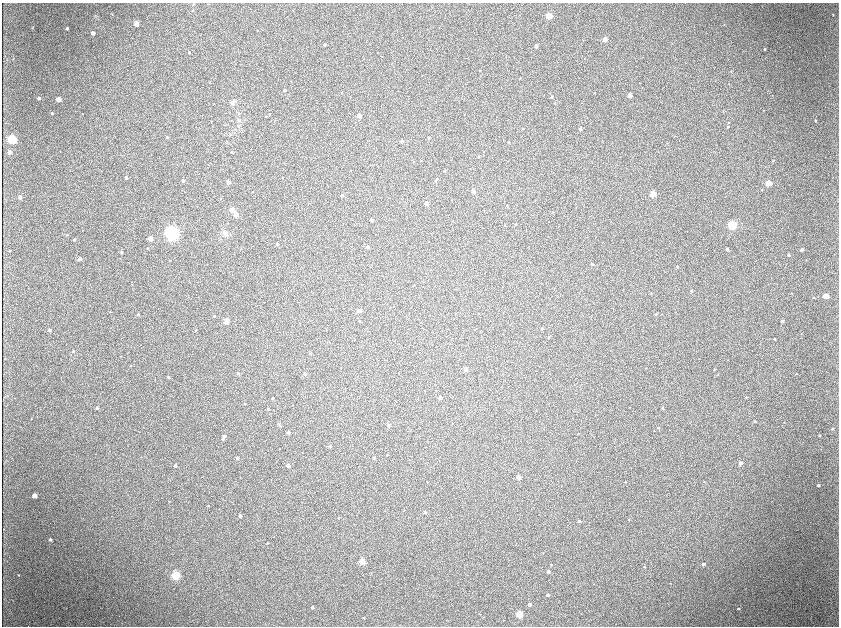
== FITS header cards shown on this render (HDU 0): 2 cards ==
NAXIS1  =                 1674 /fastest changing axis
NAXIS2  =                 1248 /next to fastest changing axis

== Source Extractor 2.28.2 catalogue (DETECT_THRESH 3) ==
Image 1674 x 1248 px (HDU 0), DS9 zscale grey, zoomed out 1/2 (1 PNG px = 2 x 2 image px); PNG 841 x 628 px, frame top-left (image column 2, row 1247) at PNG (2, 3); no overlay
Background 9410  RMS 74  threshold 222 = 3 sigma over >= 5 px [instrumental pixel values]
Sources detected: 232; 32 cannot appear on this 1/2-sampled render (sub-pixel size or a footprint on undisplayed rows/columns) and are not listed; the other 200 listed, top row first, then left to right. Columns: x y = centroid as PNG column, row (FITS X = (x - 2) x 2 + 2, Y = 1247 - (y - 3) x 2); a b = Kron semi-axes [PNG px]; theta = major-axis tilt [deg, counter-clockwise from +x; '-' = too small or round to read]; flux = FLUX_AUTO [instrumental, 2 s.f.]
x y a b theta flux
193 4 2 2 - 1.2e+04
193 11 3 3 - 1.4e+04
833 15 4 2 - 8.2e+03
549 16 4 3 - 5.0e+05
136 23 3 3 - 2.6e+05
724 25 3 2 - 8.3e+03
67 28 3 2 - 3.9e+04
257 30 2 2 - 5.4e+03
93 33 3 3 - 1.1e+05
605 39 3 3 - 2.3e+05
325 45 3 2 - 3.9e+04
536 46 3 2 - 7.9e+04
764 49 3 3 - 2.4e+04
189 52 2 2 - 1.7e+04
480 71 2 2 - 1.0e+04
731 71 3 2 - 9.0e+03
285 90 2 2 - 3.7e+04
342 93 2 2 - 7.7e+03
595 93 2 2 - 5.3e+03
630 95 3 3 - 1.9e+05
551 97 2 2 - 3.0e+04
39 98 3 3 - 5.9e+04
59 99 3 3 - 2.4e+05
234 101 5 4 - 2.6e+04
214 103 3 2 - 4.7e+03
232 103 5 5 - 4.0e+04
555 103 3 2 - 1.0e+04
763 110 3 2 - 7.7e+03
52 113 3 3 - 1.9e+04
82 114 2 2 - 4.4e+03
269 114 2 2 - 1.0e+04
266 116 2 2 - 9.3e+03
359 116 3 3 - 1.7e+05
239 120 6 4 40 3.2e+04
815 120 3 2 - 1.3e+04
729 123 3 2 - 9.2e+03
239 126 5 4 - 2.7e+04
727 127 3 3 - 1.3e+04
523 129 2 2 - 1.7e+04
580 129 3 2 - 6.2e+04
231 134 4 3 - 1.2e+04
167 137 2 2 - 2.8e+04
429 138 2 2 - 2.6e+04
12 139 4 4 - 1.8e+06
402 141 3 2 - 7.4e+04
509 142 3 2 - 2.5e+04
489 147 2 2 - 6.0e+03
10 152 3 3 - 1.5e+05
232 152 2 2 - 1.9e+04
478 157 3 2 - 1.9e+04
773 160 3 3 - 1.2e+04
413 162 2 2 - 8.4e+03
211 163 2 1 - 1.9e+04
208 165 2 1 - 1.2e+04
470 168 2 1 - 3.9e+03
444 171 2 2 - 2.8e+04
786 174 3 1 - 1.1e+04
126 178 3 2 - 5.2e+04
282 178 3 2 - 9.1e+03
437 179 3 2 - 2.1e+04
183 181 3 3 - 4.3e+04
435 181 2 2 - 2.5e+04
228 182 3 3 - 1.0e+05
768 183 3 3 - 4.6e+05
762 190 3 3 - 1.1e+04
253 191 2 2 - 5.7e+03
473 191 3 2 - 1.3e+05
653 194 3 3 - 6.9e+05
342 195 3 2 - 4.2e+04
20 197 3 3 - 9.3e+04
221 199 2 2 - 4.7e+03
451 200 2 2 - 4.3e+03
426 203 3 3 - 1.8e+05
507 206 2 2 - 1.0e+04
232 210 3 3 - 3.7e+05
484 212 2 1 - 1.2e+04
236 215 3 3 - 3.0e+05
506 215 2 2 - 4.0e+03
371 220 2 2 - 5.8e+04
453 221 2 2 - 6.4e+03
516 224 2 2 - 1.2e+04
505 225 3 2 - 6.6e+03
732 225 4 4 - 1.7e+06
172 233 6 6 - 3.9e+06
225 233 8 5 -38 6.7e+04
67 235 3 3 - 9.7e+03
150 238 3 3 - 3.0e+05
74 240 3 3 - 3.5e+04
277 244 2 2 - 2.6e+04
368 247 2 2 - 4.2e+04
147 248 2 2 - 1.2e+04
727 249 3 3 - 5.4e+04
801 250 3 3 - 5.1e+04
10 251 3 3 - 2.0e+04
121 252 2 2 - 4.3e+04
788 255 3 2 - 3.6e+04
80 259 3 3 - 8.9e+04
169 260 2 2 - 6.4e+03
806 260 3 2 - 4.4e+03
592 264 2 2 - 3.2e+04
677 266 3 2 - 2.0e+04
414 285 3 2 - 9.4e+03
691 291 3 2 - 3.0e+04
651 293 3 2 - 6.2e+03
792 294 3 2 - 5.1e+03
825 296 3 3 - 3.4e+05
814 297 3 2 - 8.3e+03
158 309 2 1 - 9.4e+03
359 311 3 2 - 1.2e+05
110 312 3 2 - 7.5e+03
656 314 2 2 - 1.6e+04
662 314 2 1 - 4.3e+03
138 315 2 2 - 2.5e+04
214 316 2 2 - 2.9e+04
226 321 3 3 - 4.1e+05
360 321 2 2 - 1.2e+04
782 321 3 3 - 3.8e+04
448 329 2 2 - 5.7e+03
542 329 2 2 - 2.2e+04
49 330 3 2 - 4.8e+04
196 330 3 2 - 1.3e+04
480 332 2 1 - 4.6e+03
549 337 2 2 - 1.7e+04
774 339 3 3 - 1.6e+04
73 351 4 3 - 2.1e+04
310 353 2 2 - 1.4e+04
120 356 2 1 - 4.2e+03
130 366 2 2 - 5.3e+03
646 368 2 2 - 5.9e+03
466 369 3 3 - 1.6e+05
714 369 3 2 - 9.5e+03
238 373 2 2 - 3.8e+04
304 374 2 2 - 5.3e+04
718 374 2 2 - 5.4e+03
796 374 2 2 - 8.3e+03
168 377 4 3 - 1.3e+04
155 380 2 2 - 5.7e+03
425 391 2 2 - 7.0e+03
8 396 3 2 - 7.1e+03
746 397 3 2 - 1.1e+04
273 398 2 2 - 3.3e+04
440 398 3 2 - 1.1e+05
245 403 2 2 - 1.7e+04
629 407 2 1 - 4.6e+03
97 408 3 3 - 3.3e+04
662 408 2 2 - 2.2e+04
268 409 2 2 - 3.2e+04
536 411 2 2 - 5.7e+03
168 417 2 1 - 8.7e+03
754 421 3 3 - 2.8e+04
784 422 3 2 - 5.5e+03
452 423 2 2 - 6.7e+03
388 425 2 2 - 5.8e+04
658 428 2 2 - 1.2e+04
832 429 3 3 - 1.8e+04
654 431 2 2 - 4.6e+03
288 433 2 2 - 8.8e+04
578 434 2 1 - 7.6e+03
819 435 3 3 - 1.2e+04
224 436 3 2 - 5.0e+04
223 439 3 2 - 2.8e+04
330 446 2 2 - 4.5e+04
280 449 2 2 - 7.2e+03
386 455 2 2 - 1.2e+04
141 457 3 2 - 4.5e+03
237 458 2 2 - 4.5e+04
374 458 2 2 - 4.8e+04
740 463 3 3 - 8.4e+04
175 466 3 2 - 3.8e+04
288 466 3 2 - 8.1e+04
518 477 3 3 - 1.9e+05
625 482 2 2 - 1.5e+04
704 482 2 2 - 4.9e+03
818 485 3 2 - 2.7e+04
34 495 3 3 - 1.9e+05
169 501 3 2 - 6.6e+03
208 506 3 2 - 1.1e+04
219 509 2 2 - 4.5e+03
385 511 2 2 - 4.4e+03
425 512 3 3 - 2.7e+04
240 516 3 2 - 5.2e+04
338 518 3 2 - 2.0e+04
628 519 3 2 - 1.2e+04
579 521 3 2 - 3.3e+04
50 540 3 3 - 4.1e+04
267 543 3 2 - 1.6e+04
362 561 3 3 - 6.2e+05
703 564 3 3 - 4.7e+04
551 565 3 2 - 1.2e+04
644 567 3 2 - 1.3e+04
548 571 3 2 - 6.7e+04
18 575 2 2 - 9.9e+03
175 575 4 4 - 1.7e+06
548 595 3 2 - 4.1e+04
529 604 3 2 - 1.3e+05
313 607 3 2 - 3.8e+04
738 608 3 3 - 1.7e+04
479 614 3 2 - 7.3e+03
519 614 3 3 - 8.7e+05
363 617 2 2 - 1.6e+04
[32 sub-pixel or undisplayed-footprint detections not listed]